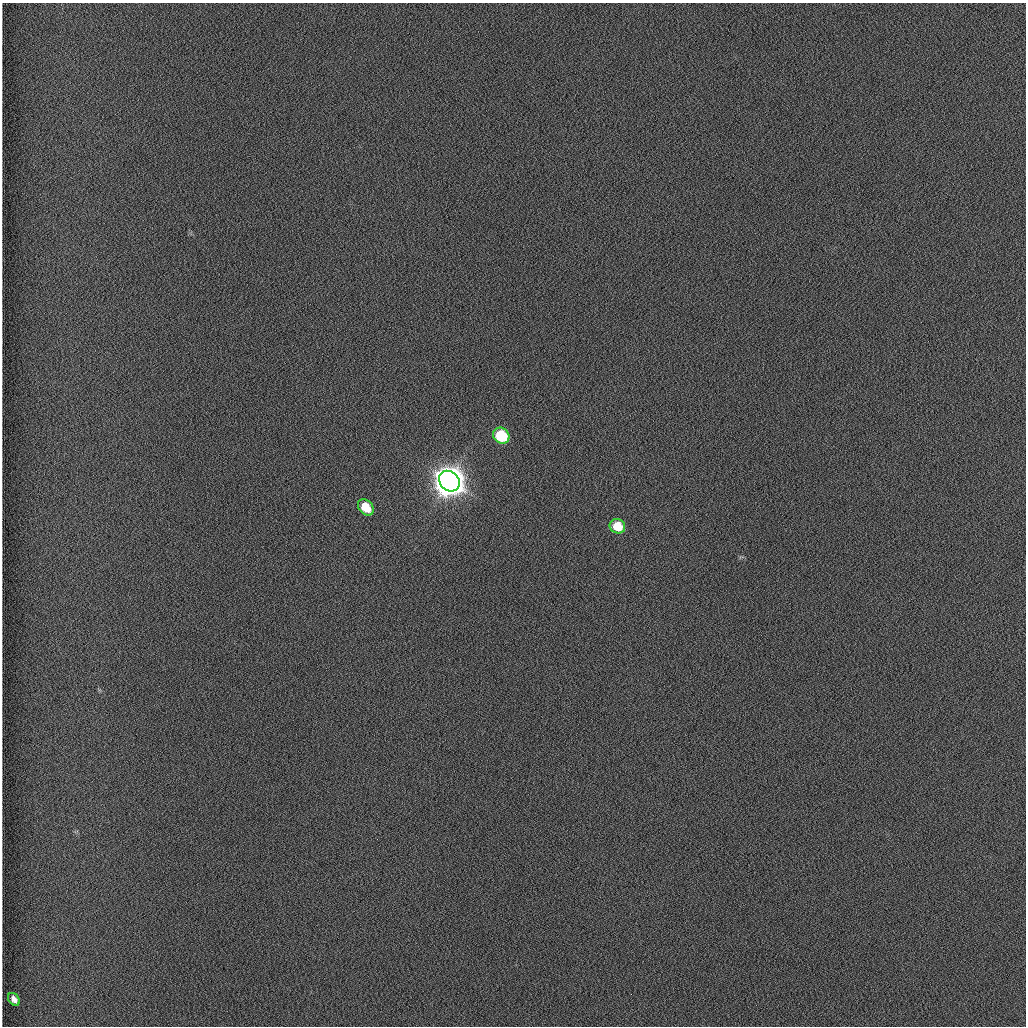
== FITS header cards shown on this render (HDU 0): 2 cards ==
NAXIS1  =                 1024 /fastest changing axis
NAXIS2  =                 1024 /next to fastest changing axis

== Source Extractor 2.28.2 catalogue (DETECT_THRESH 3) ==
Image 1024 x 1024 px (HDU 0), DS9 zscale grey, 1 PNG px = 1 image px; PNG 1028 x 1028 px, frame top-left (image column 1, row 1024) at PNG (2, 3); each listed source drawn as its Kron ellipse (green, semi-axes under 4 px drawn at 4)
Background 1260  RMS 6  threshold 17.9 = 3 sigma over >= 5 px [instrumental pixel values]
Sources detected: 5; all 5 listed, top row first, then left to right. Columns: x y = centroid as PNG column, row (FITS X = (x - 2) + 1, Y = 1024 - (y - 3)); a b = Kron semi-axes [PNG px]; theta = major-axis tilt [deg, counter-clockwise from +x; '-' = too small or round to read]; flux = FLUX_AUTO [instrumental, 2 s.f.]
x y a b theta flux
501 436 8 7 - 2.3e+04
449 481 11 9 -44 1.1e+06
366 507 9 6 -45 8.4e+03
617 526 8 7 - 9.2e+03
14 999 7 5 -55 2.1e+03